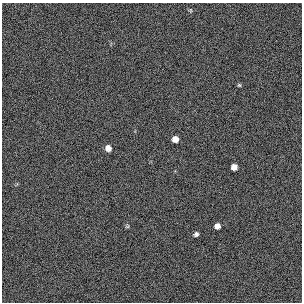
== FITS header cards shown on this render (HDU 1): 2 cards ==
NAXIS1  =                  300 / length of original image axis
NAXIS2  =                  300 / length of original image axis

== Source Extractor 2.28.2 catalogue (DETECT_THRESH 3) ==
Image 300 x 300 px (HDU 1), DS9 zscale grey, 1 PNG px = 1 image px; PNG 304 x 304 px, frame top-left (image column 1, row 300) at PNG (2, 3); no overlay
Background 384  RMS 66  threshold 199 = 3 sigma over >= 5 px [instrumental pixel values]
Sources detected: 8; all 8 listed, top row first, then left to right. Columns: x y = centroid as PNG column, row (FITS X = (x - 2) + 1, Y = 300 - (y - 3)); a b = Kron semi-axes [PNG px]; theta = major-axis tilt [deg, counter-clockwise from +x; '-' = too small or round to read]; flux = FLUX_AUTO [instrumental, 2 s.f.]
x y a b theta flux
190 10 5 5 - 5500
239 85 5 5 - 5400
175 139 5 5 - 34000
108 148 6 6 - 26000
234 167 6 5 - 28000
127 226 6 5 - 5400
217 226 5 5 - 25000
196 234 5 4 - 11000